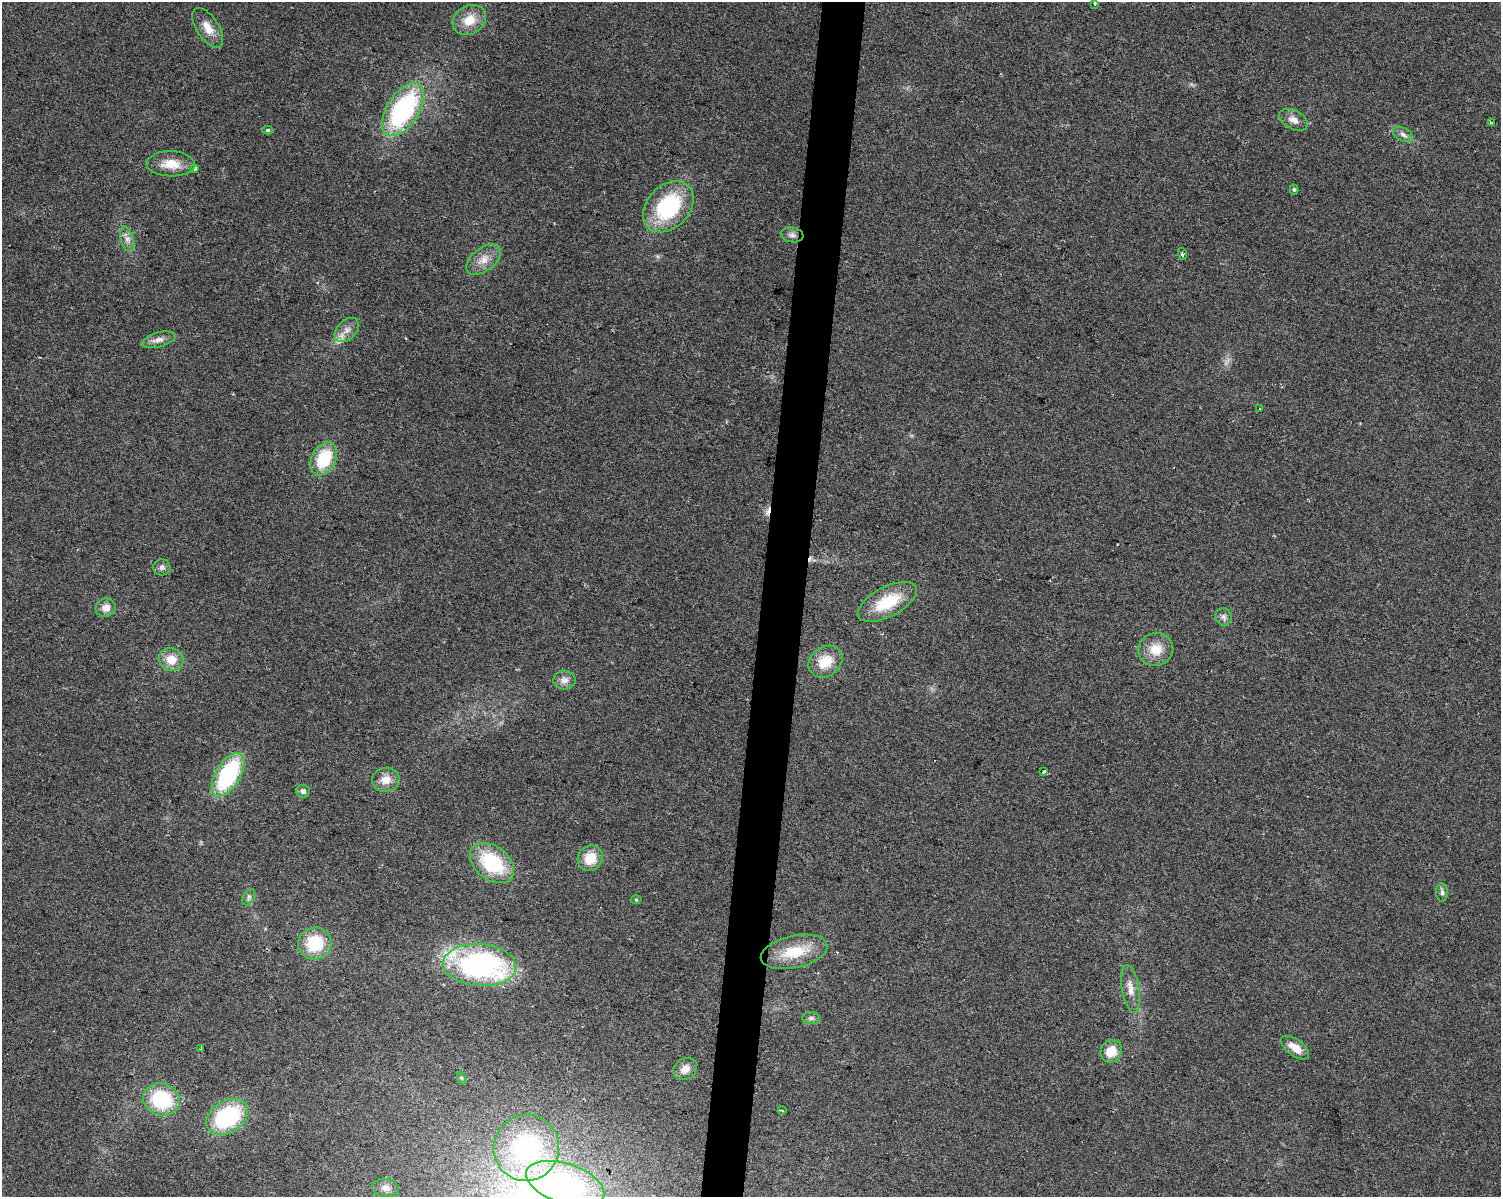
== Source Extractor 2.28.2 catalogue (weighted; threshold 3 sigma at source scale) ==
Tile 5 of 3 x 4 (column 2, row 2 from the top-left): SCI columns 1782-3280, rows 2393-3587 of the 5002 x 4788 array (HDU 1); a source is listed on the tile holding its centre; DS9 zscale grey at full resolution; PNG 1503 x 1199 px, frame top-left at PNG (2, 2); each listed source drawn as its Kron ellipse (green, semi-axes under 4 px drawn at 4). Shown black and unused: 3% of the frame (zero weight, under 2 of 3 exposures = <1% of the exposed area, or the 3 px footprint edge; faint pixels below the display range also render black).
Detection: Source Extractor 2.28.2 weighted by HDU 2 'WHT'; one run over the whole footprint, this tile lists its part. Background 0.0647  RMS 0.0074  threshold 0.0335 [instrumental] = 3 sigma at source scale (4.5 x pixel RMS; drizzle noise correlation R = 1.50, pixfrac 1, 0.0396/0.0396 arcsec/px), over >= 5 px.
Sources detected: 56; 2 cosmic-ray / hot-pixel residue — neither listed nor drawn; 1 inside a brighter listed object's ellipse — not listed separately; the other 53 listed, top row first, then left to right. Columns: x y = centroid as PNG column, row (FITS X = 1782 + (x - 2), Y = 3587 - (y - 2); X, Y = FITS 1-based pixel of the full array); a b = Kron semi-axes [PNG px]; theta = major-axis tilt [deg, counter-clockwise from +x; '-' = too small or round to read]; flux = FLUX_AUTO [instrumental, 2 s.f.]
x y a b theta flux
1095 4 3 3 - 2.6
469 20 17 14 31 14
208 28 22 11 -57 11
403 110 30 15 57 120
1293 120 15 9 -28 5.9
1491 123 4 3 - 1.3
267 130 5 4 - 1.1
1403 134 11 6 -28 3.1
171 164 24 12 -1 14
194 168 3 3 - 22
1294 190 5 4 - 1.2
668 207 29 21 46 68
792 235 11 7 -7 3.3
127 239 13 6 -74 4.3
1182 254 6 3 -73 1.3
484 260 20 11 38 9.7
347 330 14 9 45 6.1
159 340 17 7 15 4.9
1260 409 3 2 - 0.78
324 459 17 12 63 35
162 567 8 8 - 2.8
887 602 32 15 28 32
106 608 10 9 - 6.2
1223 617 9 8 - 3
1156 649 18 16 25 14
171 660 12 11 - 13
825 662 18 14 38 17
564 680 11 9 -3 4.9
1044 772 3 3 - 1.7
228 775 24 12 59 81
386 780 14 12 9 9
303 791 6 6 - 2.6
590 858 13 12 - 16
492 863 25 16 -38 50
1442 892 9 6 -89 2.3
249 897 9 5 60 2
636 900 5 3 - 0.78
315 943 17 16 - 33
794 952 34 16 12 27
480 965 37 21 -4 180
1131 989 24 8 -80 8.1
811 1018 9 6 1 2.3
201 1048 3 2 - 1.2
1295 1048 16 8 -36 8.6
1111 1051 12 10 54 13
685 1069 12 10 36 6.8
461 1078 7 4 -72 1.2
161 1100 19 16 -18 50
782 1111 4 3 - 0.8
227 1117 23 16 33 73
526 1148 33 32 - 110
565 1183 41 20 -18 120
386 1188 13 9 -7 5.1